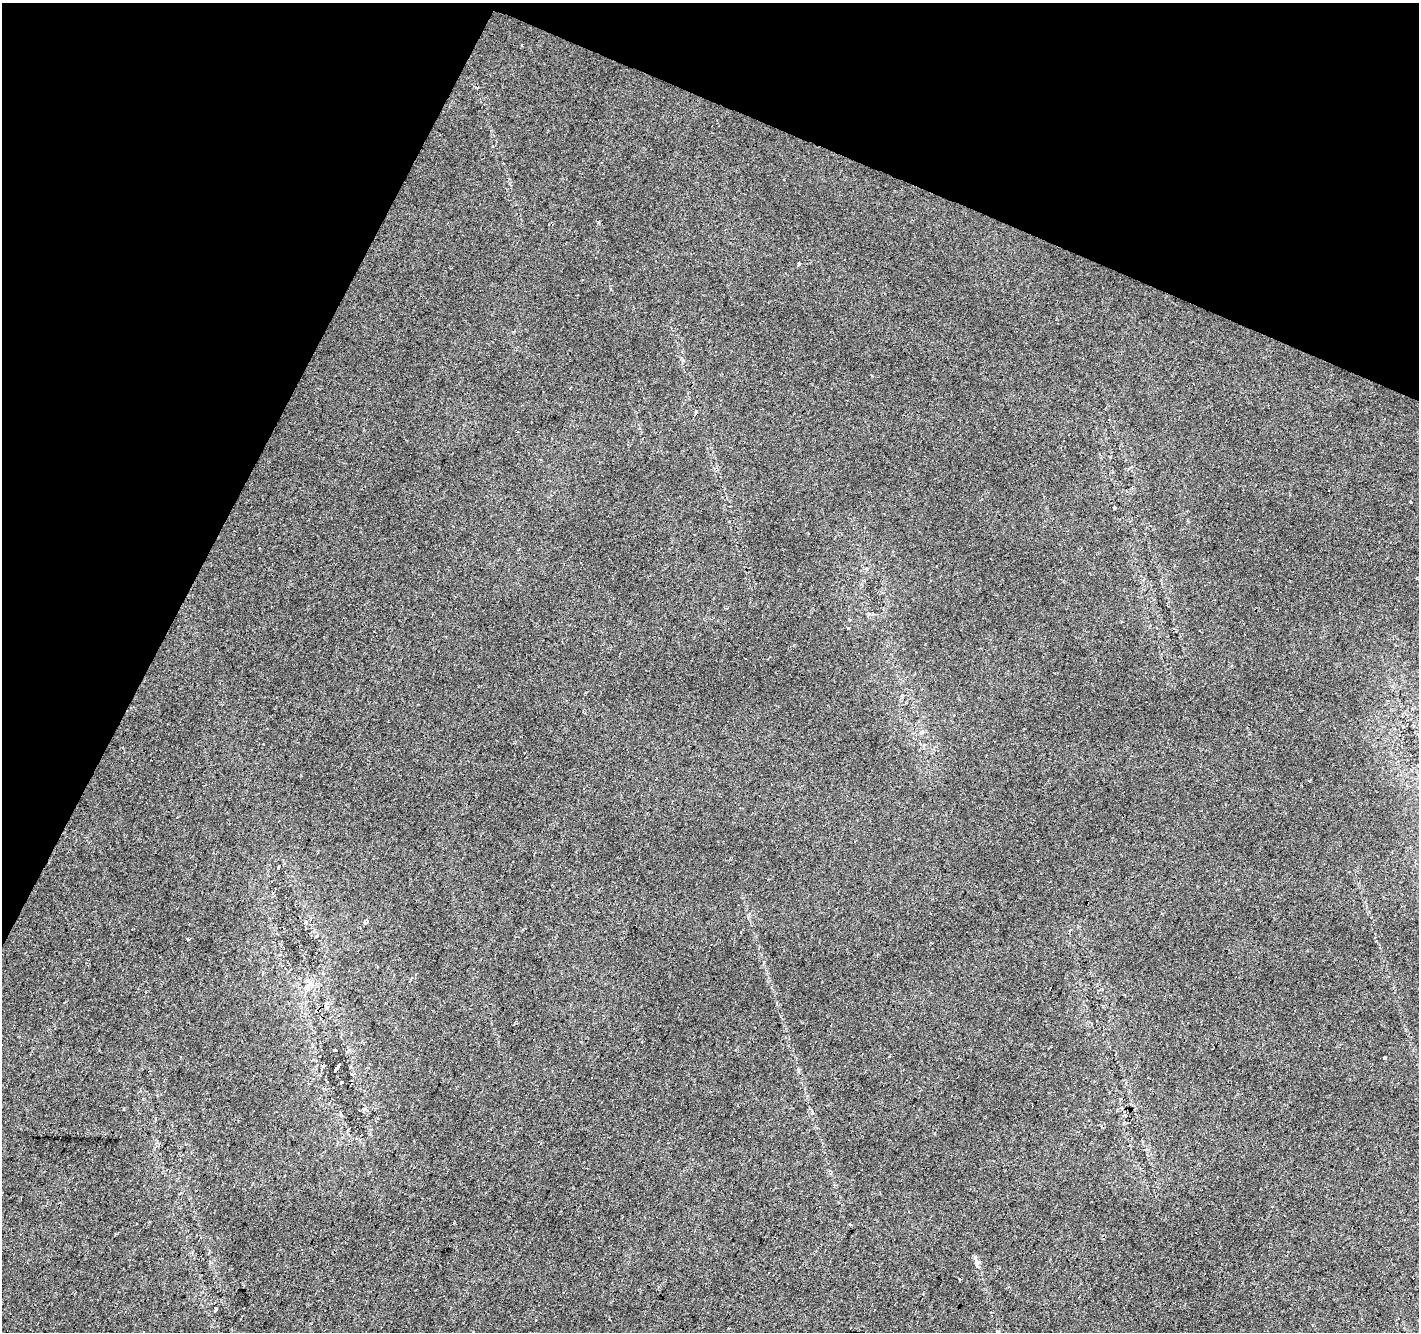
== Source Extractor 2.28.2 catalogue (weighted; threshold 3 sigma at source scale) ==
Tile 2 of 4 x 4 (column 2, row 1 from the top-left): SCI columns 1418-2834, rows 4191-5520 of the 5673 x 5786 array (HDU 1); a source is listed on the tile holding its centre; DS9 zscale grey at full resolution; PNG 1421 x 1334 px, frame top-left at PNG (2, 3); no overlay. Shown black and unused: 22% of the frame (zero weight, under 2 of 3 exposures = <1% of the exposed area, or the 3 px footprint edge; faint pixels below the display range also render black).
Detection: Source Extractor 2.28.2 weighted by HDU 2 'WHT'; one run over the whole footprint, this tile lists its part. Background 0.0181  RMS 0.0062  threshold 0.0279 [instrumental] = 3 sigma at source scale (4.5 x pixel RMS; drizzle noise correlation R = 1.50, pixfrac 1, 0.0396/0.0396 arcsec/px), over >= 5 px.
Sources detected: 38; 12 cosmic-ray / hot-pixel residue — not listed; the other 26 listed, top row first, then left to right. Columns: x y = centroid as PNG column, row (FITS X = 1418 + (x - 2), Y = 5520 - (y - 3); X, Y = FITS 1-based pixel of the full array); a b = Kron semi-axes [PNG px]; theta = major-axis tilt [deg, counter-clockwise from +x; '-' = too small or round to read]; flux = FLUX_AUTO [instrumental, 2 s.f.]
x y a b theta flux
522 45 3 2 - 0.64
784 180 3 3 - 96
798 264 4 3 - 11
696 411 4 4 - 0.89
518 432 3 3 - 0.59
1411 502 3 3 - 1.6
1114 507 3 3 - 2
848 627 3 3 - 7
746 658 3 3 - 1
278 868 4 3 - 4.1
365 922 5 4 - 1.6
1070 930 4 3 - 0.64
188 939 3 3 - 2.3
411 978 4 2 - 0.54
334 1050 3 3 - 11
1385 1058 3 3 - 4.7
337 1068 7 3 57 38
341 1082 4 3 - 22
124 1109 3 2 - 1.1
1126 1115 4 4 - 1.2
1102 1127 4 3 - 0.78
850 1224 3 3 - 3.4
302 1249 3 2 - 0.6
975 1258 8 6 -70 1.7
960 1280 4 3 - 3
216 1308 4 3 - 4
Unlisted compact peaks at least as high as the median listed source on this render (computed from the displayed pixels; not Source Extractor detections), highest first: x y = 349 1050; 599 222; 798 1070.